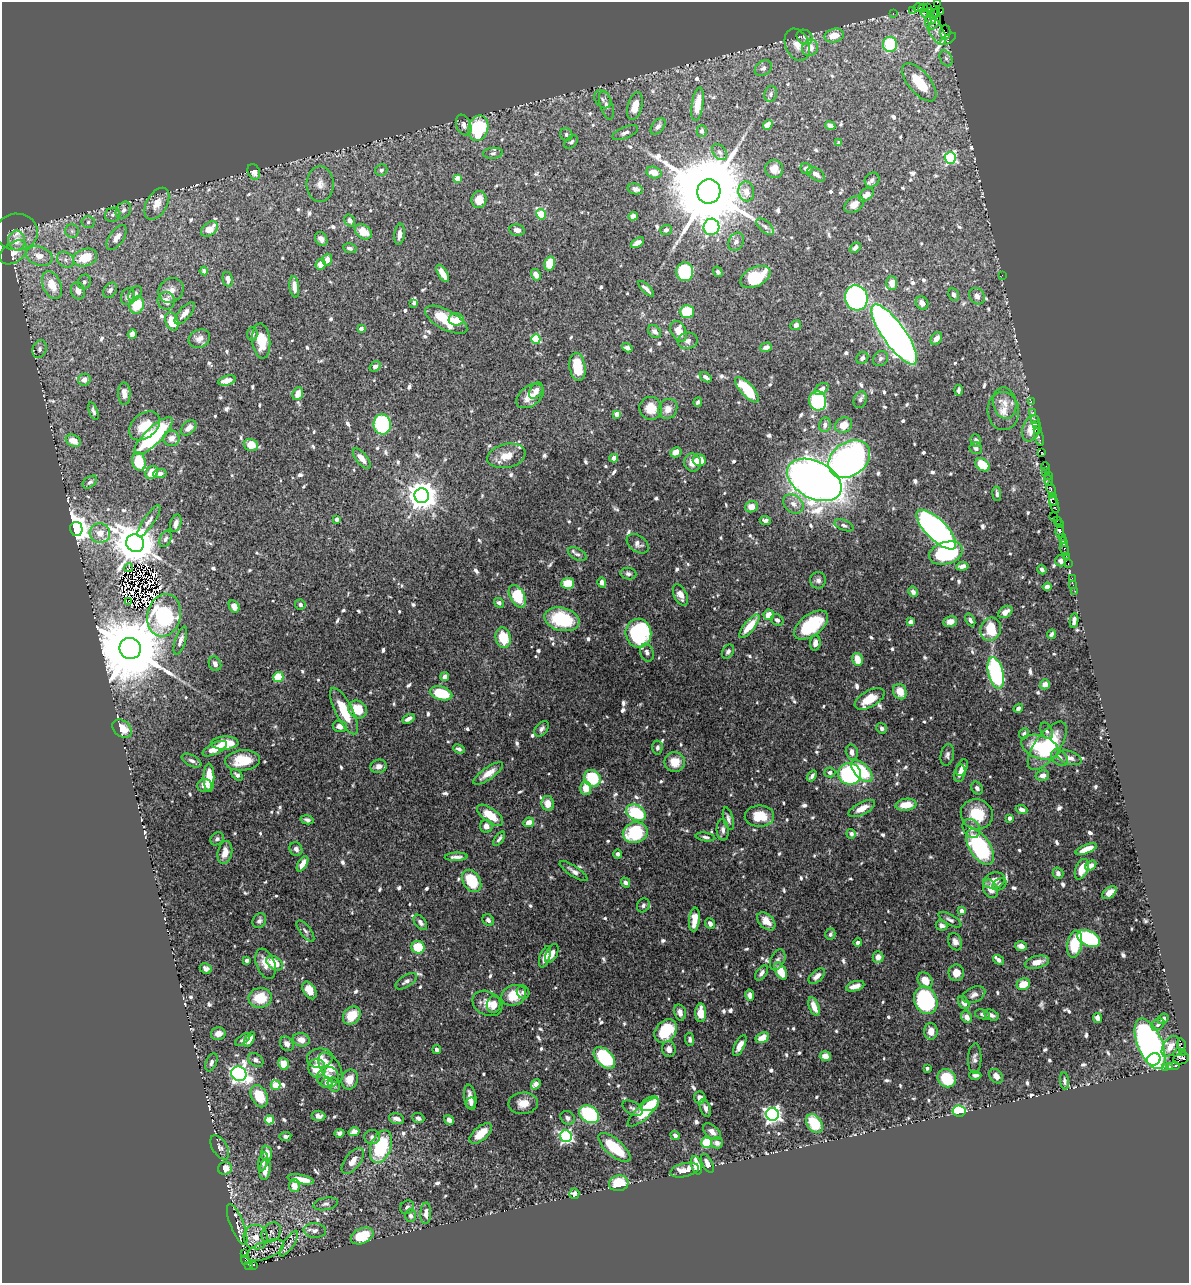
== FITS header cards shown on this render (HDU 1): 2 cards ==
NAXIS1  =                 1187
NAXIS2  =                 1281

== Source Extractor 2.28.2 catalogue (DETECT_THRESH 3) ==
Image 1187 x 1281 px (HDU 1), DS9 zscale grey, 1 PNG px = 1 image px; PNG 1191 x 1285 px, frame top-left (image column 1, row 1281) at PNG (2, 2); each listed source drawn as its Kron ellipse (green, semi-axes under 4 px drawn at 4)
Background 0.72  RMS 0.0099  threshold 0.0298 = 3 sigma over >= 5 px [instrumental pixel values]
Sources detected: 891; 8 with non-positive FLUX_AUTO (blend fragments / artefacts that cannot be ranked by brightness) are neither listed nor drawn; of the other 883, the 500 brightest by FLUX_AUTO listed and drawn (383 fainter detections omitted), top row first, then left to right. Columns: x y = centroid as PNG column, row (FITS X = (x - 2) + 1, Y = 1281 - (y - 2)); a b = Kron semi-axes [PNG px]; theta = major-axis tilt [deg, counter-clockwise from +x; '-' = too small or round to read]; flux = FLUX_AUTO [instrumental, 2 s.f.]
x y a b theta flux
937 2 3 2 - 16
918 8 5 3 - 310
923 8 4 2 - 210
927 8 3 2 - 150
913 10 3 2 - 40
930 11 3 2 - 16
941 12 3 3 - 26
893 13 2 2 - 58
925 13 6 3 -43 16
935 14 6 3 58 310
931 20 5 3 - 450
935 22 8 3 54 180
936 30 17 7 -61 3.5
945 32 7 5 89 150
834 36 10 6 14 12
805 37 8 7 - 2.4
948 39 9 3 32 13
890 44 7 7 - 51
797 45 16 12 -67 9.1
810 48 8 7 - 9.6
946 58 8 5 -62 2.3
763 68 9 7 35 3.1
919 82 23 11 -50 31
771 94 8 6 76 2.2
602 99 10 7 -54 2.8
698 104 17 5 82 12
606 105 15 6 -73 3.8
635 106 14 7 76 11
464 125 11 7 -68 4.1
768 125 5 4 - 5
658 126 9 5 51 2.5
830 126 5 4 - 3.5
478 128 13 9 74 64
702 131 6 5 - 2.2
625 133 14 5 23 2.9
566 135 6 6 - 1.9
571 142 8 5 43 1.8
839 143 4 4 - 2.3
719 152 9 6 -50 2.2
493 153 10 5 4 1.8
950 158 6 5 - 90
774 169 9 9 - 6
806 169 6 5 - 2.5
381 170 6 5 - 1.9
254 172 8 6 -70 5.5
654 173 7 5 -16 7.4
816 174 10 5 -35 4.1
457 178 4 4 - 13
872 180 8 7 - 2
320 184 18 13 90 8.9
635 189 8 5 -13 2.8
709 191 12 11 - 14000
746 191 10 8 -78 7
866 195 8 5 43 4.8
479 200 8 7 - 8.6
157 204 17 10 60 8.8
854 204 11 7 34 5.3
123 210 9 7 54 3.3
541 214 5 4 - 37
113 215 8 7 - 2.3
633 216 5 4 - 3.3
350 220 6 5 - 3.4
88 222 7 6 - 2.1
765 226 10 5 -42 2.2
711 227 8 8 - 140
209 229 9 6 36 10
517 230 8 5 -10 4.1
666 230 6 5 - 2.3
72 231 7 7 - 2.2
17 232 21 18 0 11
363 232 9 6 -37 12
400 234 10 5 84 3.9
117 237 14 7 55 6.5
321 239 7 5 -57 3.8
17 240 10 8 -85 7.2
736 242 9 7 62 2.8
637 243 7 4 32 3.6
350 248 7 5 -12 2.1
855 248 6 4 41 2.3
14 252 15 10 36 7
39 256 13 9 -18 8.7
85 258 12 8 20 23
66 260 9 7 -35 3.4
327 260 6 5 - 4.6
321 264 5 5 - 6.3
550 264 7 5 77 16
204 271 4 4 - 2.6
685 272 9 8 - 43
718 272 5 4 - 1.9
443 273 10 4 -59 8.9
536 275 6 4 -59 3.8
1002 275 2 2 - 7.7
755 277 16 9 25 40
228 279 7 5 -78 4.4
84 282 7 6 - 2
892 283 7 5 -86 6
52 285 15 9 -67 14
294 287 11 5 -83 5.3
646 289 10 4 -44 2.8
110 290 8 6 54 2.8
171 290 13 11 43 5.4
78 291 8 7 - 5.4
135 294 8 5 54 2
954 295 6 5 - 2.6
977 296 9 7 -53 4.9
128 297 9 7 71 3
856 298 13 11 -74 170
166 301 9 8 - 7.4
414 303 4 3 - 3.1
922 303 7 6 - 3.5
137 305 9 7 72 19
687 312 7 6 - 25
185 313 14 6 49 5.4
456 319 7 6 - 4.2
446 320 23 10 -28 28
172 321 9 6 -70 16
796 325 5 4 - 2.7
361 329 4 3 - 4.6
654 331 7 5 -42 3.1
678 331 11 7 -62 11
132 334 5 4 - 3.5
252 334 7 5 89 2.9
894 334 36 11 -55 550
199 339 11 9 25 4.8
536 339 5 4 - 36
936 339 7 5 52 5.4
261 341 17 9 -85 13
688 341 10 8 10 3.6
766 347 6 4 17 3.5
627 348 5 4 - 2.5
40 349 9 7 72 2.3
862 358 7 5 49 2.8
880 359 8 6 46 2.6
375 366 6 4 36 2.8
577 367 14 8 -81 17
706 377 6 4 -35 2
84 380 6 6 - 4.1
227 380 9 4 14 5.9
821 389 8 5 34 3.2
747 390 16 6 -47 30
959 390 5 3 - 2.1
536 391 9 6 57 4.1
124 394 11 6 -88 4.8
298 394 6 5 - 8.6
530 396 15 10 36 8.5
860 400 8 6 70 2
818 401 10 8 -79 100
1031 401 2 2 - 18
698 402 4 3 - 2.1
1005 403 16 11 -79 8.2
651 408 11 11 - 13
668 409 11 9 58 5.7
93 411 9 4 -71 1.9
1003 411 19 15 -85 10
1033 412 3 2 - 29
617 414 4 4 - 5.7
1034 419 2 2 - 26
382 424 10 8 -86 63
825 425 7 6 - 2.8
844 425 9 7 29 8.5
1036 425 2 2 - 37
144 426 17 12 39 14
189 428 9 6 44 5
1031 428 13 8 72 13
1037 429 2 2 - 30
153 436 26 8 44 81
1039 437 9 3 -72 72
171 438 8 7 - 4.9
73 441 8 5 -26 9.3
976 441 6 5 - 2.6
251 445 7 6 - 12
976 448 6 6 - 2.4
676 452 6 5 - 4.5
1042 452 3 2 - 47
506 456 19 12 12 9.8
362 458 12 5 -51 6.5
614 458 4 4 - 2.6
849 459 22 16 35 250
699 460 6 6 - 12
139 462 9 6 -75 22
692 463 9 8 - 6.5
982 465 8 5 -40 17
1045 466 4 3 - 49
1046 471 3 2 - 47
152 473 7 5 42 11
160 473 7 4 2 3
1048 475 2 2 - 14
814 480 29 18 -28 820
1048 480 6 3 -67 120
90 482 8 5 37 1.8
1051 489 7 3 -71 170
997 494 7 4 -85 2
422 496 7 7 - 1100
1053 499 6 3 -77 54
793 504 11 8 -40 5.3
1054 505 8 3 -70 160
751 507 6 5 - 10
1054 516 2 2 - 37
337 519 4 4 - 3.1
765 520 5 4 - 2.1
1057 520 3 3 - 60
149 521 19 5 56 3.3
176 523 9 5 73 4.4
1059 524 4 2 - 89
844 525 10 5 -20 1.9
76 529 7 6 - 660
936 530 26 10 -45 310
1060 531 6 4 81 140
100 533 10 10 - 8.3
1062 537 2 2 - 52
165 539 9 5 67 2.2
1063 540 3 2 - 37
135 543 9 8 - 2600
638 544 12 8 -35 3.2
1064 544 2 2 - 38
1065 549 7 3 -73 130
946 553 17 11 17 69
577 554 10 5 -27 2
1066 556 3 2 - 11
1061 561 6 5 - 3.2
1068 563 3 2 - 61
962 566 6 4 9 3.5
128 568 4 2 - 2.7
1042 570 5 3 - 1.9
628 574 8 5 -8 2.2
1072 578 2 2 - 7.6
818 580 8 8 - 2.7
602 582 5 4 - 3
568 583 6 5 - 18
1073 585 3 2 - 9.3
1047 587 4 4 - 2.4
1075 591 2 2 - 5.9
913 592 5 4 - 3
680 595 11 6 -64 5.2
517 596 12 7 -62 30
128 601 3 2 - 41
499 603 5 4 - 2.2
300 604 5 5 - 2.4
234 606 6 5 - 3.5
1005 612 8 5 34 5.2
164 615 21 16 76 99
769 615 5 5 - 7.7
562 619 18 11 -15 43
777 620 7 5 -44 2.4
970 620 7 4 -58 2.1
1074 621 7 4 83 3.7
910 622 4 4 - 6.5
950 622 7 5 13 5
811 625 20 10 36 41
749 626 14 5 51 15
990 629 12 10 66 24
638 633 14 13 - 78
1051 634 5 3 - 2.3
503 638 10 7 -79 20
180 640 15 5 72 3.6
815 643 7 5 85 4.1
130 648 11 10 - 11000
728 652 7 5 57 2
647 653 9 6 -69 2.5
857 659 6 5 - 10
215 664 7 6 - 3.3
996 673 16 7 -75 98
445 676 4 4 - 3.5
278 677 5 5 - 28
1045 684 5 5 - 4.3
900 692 8 6 -65 10
441 693 11 6 -16 33
869 699 16 8 29 12
1018 708 5 4 - 2.5
357 710 10 8 -40 18
344 711 25 8 -64 21
408 719 6 3 29 3.2
340 726 7 5 -7 4.5
882 728 6 5 - 1.8
122 729 11 8 -41 12
542 729 9 6 51 2.3
1047 731 9 6 -62 2.2
1024 734 6 4 65 1.9
225 743 13 6 2 15
1047 746 28 12 54 47
657 747 7 5 87 2
1040 747 19 11 -19 28
215 749 13 5 27 10
459 749 6 4 -24 2
852 752 8 6 -76 4.1
947 755 11 6 77 2.5
1059 758 9 6 -43 3.8
1070 758 12 6 -18 3.8
243 760 17 10 5 18
192 761 10 5 -27 2.2
675 762 10 9 - 11
378 766 8 6 16 3.9
962 768 9 5 67 4.5
862 771 13 7 -46 31
830 772 5 5 - 2
488 773 17 6 35 7.5
960 773 9 5 77 3.5
850 774 11 10 - 110
237 775 7 4 -43 2.4
812 776 6 3 51 2
1042 776 7 5 13 3.3
209 778 14 5 90 13
592 778 9 7 -49 41
204 785 7 6 - 4.1
586 788 7 5 -86 9.4
977 788 7 5 -57 2.3
548 803 7 6 - 6.8
906 805 10 6 8 10
862 808 14 6 27 7.6
1022 810 6 4 -20 3.7
636 813 10 7 -33 39
977 814 16 15 - 22
490 815 15 7 -36 16
759 816 14 10 0 18
1010 818 4 3 - 2.9
728 819 11 5 -75 2.4
307 820 6 4 -15 2
529 822 5 4 - 5.9
486 826 6 6 - 4.4
971 828 10 8 -55 4.3
723 830 10 6 -87 3
635 833 12 10 13 43
851 834 5 4 - 2.2
705 837 10 4 -8 1.9
217 839 7 6 - 1.8
499 839 8 4 54 1.9
980 847 20 10 -58 89
296 849 7 6 - 3.1
1086 849 11 4 22 7.8
225 852 12 7 78 6.9
618 854 4 4 - 2.3
456 857 11 4 2 3.1
302 864 8 4 59 5.6
1091 866 6 4 34 4
1082 869 11 6 69 10
574 871 16 5 -33 3.2
1058 873 5 5 - 2.6
994 880 11 8 15 6.1
472 881 12 8 -58 29
625 882 5 4 - 2.8
1000 884 8 5 33 2
990 889 10 7 -61 7.4
1109 893 8 5 37 5.8
643 905 7 6 - 1.9
962 911 4 4 - 4.6
488 920 6 5 - 2.1
694 920 12 5 84 11
950 920 13 5 -30 2.1
259 921 8 6 57 2.2
766 921 11 7 -44 8.1
420 922 8 5 -53 2.8
710 924 6 4 -67 3.2
941 925 6 5 - 3
305 931 12 5 -52 2.3
830 934 6 5 - 1.9
1089 938 12 7 -26 86
955 942 9 6 -67 3.5
858 943 4 4 - 2.3
1075 944 14 7 81 23
1021 946 6 4 -16 3.3
418 947 6 6 - 22
552 954 10 5 63 5.1
545 957 11 5 71 5.5
878 957 6 5 - 4.3
247 960 4 3 - 2.6
778 960 11 7 66 2.6
998 960 6 4 -37 2.2
1037 962 12 6 13 7.4
275 963 9 6 -34 13
265 964 16 9 -69 8.1
206 968 6 5 - 2.4
781 971 9 5 -62 14
762 973 8 5 55 3.5
956 973 8 7 - 7.4
817 976 10 5 41 4.2
925 980 8 6 -52 10
406 981 12 5 32 3.1
1023 984 7 5 22 11
855 986 9 5 16 4.8
309 990 9 6 -60 7.5
523 992 6 6 - 2
514 995 13 10 25 16
750 995 5 4 - 2.7
974 995 12 7 25 3.5
260 998 12 10 7 17
926 1000 14 11 -68 94
487 1003 16 12 -27 8.6
964 1003 7 5 -57 5.4
494 1005 8 7 - 6.3
814 1006 10 5 -70 8
680 1012 8 5 -77 3.1
701 1013 9 5 90 12
982 1014 7 4 -18 1.8
352 1015 10 7 50 15
992 1015 8 5 -25 2.6
967 1017 6 5 - 5.1
1097 1018 5 4 - 3
1163 1019 6 5 - 2.9
1158 1024 7 5 35 1.8
666 1031 13 9 49 28
931 1031 8 6 -88 7.6
218 1034 7 6 - 5.5
762 1038 7 5 30 8.5
243 1039 9 4 35 1.9
249 1039 8 4 61 4.7
690 1039 7 4 -84 2
301 1040 8 6 -13 6.2
287 1044 8 6 -51 3.5
1150 1044 27 12 -68 330
1181 1044 6 3 -83 87
740 1045 11 5 63 5.2
1170 1046 12 7 57 5.5
437 1049 4 3 - 2
669 1049 8 7 - 4.1
1182 1052 4 2 - 45
825 1056 5 5 - 5.9
320 1058 13 9 7 6.5
604 1058 13 8 -46 64
1181 1058 8 5 21 120
975 1059 15 7 88 3.4
1154 1059 7 6 - 40
256 1060 8 6 -33 2.9
211 1062 9 5 67 2.5
284 1064 6 5 - 9.9
1169 1066 4 3 - 25
1176 1066 4 3 - 36
317 1068 9 8 - 17
330 1068 17 9 -58 11
927 1068 3 3 - 1.9
1165 1068 3 3 - 16
239 1074 8 7 - 290
975 1075 6 3 -2 1.9
996 1076 8 6 -50 5.2
328 1077 11 10 - 5.6
947 1078 9 8 - 26
350 1079 10 8 69 8.7
1065 1081 8 4 -83 1.8
327 1082 6 5 - 3.5
536 1084 5 4 - 8.5
276 1085 5 4 - 11
334 1085 7 6 - 2.4
259 1096 12 7 -65 20
470 1097 13 6 -80 5.5
700 1098 6 5 - 4.4
471 1103 6 5 - 2.1
523 1103 15 11 4 8.7
650 1104 10 6 28 12
632 1108 11 6 -30 2.2
705 1108 9 5 -70 3.2
959 1111 6 5 - 32
643 1112 20 7 42 30
589 1114 11 8 -33 67
772 1114 6 6 - 300
318 1116 7 5 -4 3.3
418 1118 6 5 - 2
568 1118 7 6 - 2.6
397 1119 8 5 -15 3.9
270 1120 4 4 - 23
449 1120 5 4 - 3.3
814 1124 10 7 -56 20
354 1132 5 4 - 5.1
712 1132 10 6 -40 4.4
339 1133 5 4 - 2.6
481 1133 13 7 41 14
675 1135 5 4 - 1.9
285 1136 6 4 8 1.8
566 1136 6 6 - 140
372 1137 8 7 - 2.7
706 1142 5 5 - 25
717 1143 6 5 - 3.7
220 1147 13 7 -58 2.7
381 1147 17 10 70 44
614 1148 20 8 -40 29
267 1154 8 5 -85 7.1
353 1161 15 7 53 6.5
263 1162 10 4 76 2.3
707 1163 10 5 -63 4.8
697 1165 9 5 -76 14
225 1168 7 6 - 6.9
265 1169 11 5 82 6.5
684 1170 14 6 13 8.6
301 1179 13 4 -11 10
619 1183 10 8 12 23
294 1185 7 5 -84 8.4
574 1194 5 5 - 2.9
325 1204 12 6 11 2.5
407 1207 7 6 - 2.1
426 1213 11 5 87 4.2
411 1216 6 5 - 2.6
237 1225 22 6 -68 5.4
315 1230 11 7 -4 3.3
271 1232 11 8 46 2.5
362 1236 12 7 23 28
256 1237 12 12 - 6.8
289 1243 15 5 57 2.6
265 1250 20 8 21 4.9
244 1254 3 2 - 24
245 1260 5 3 - 930
248 1265 4 3 - 150
254 1265 2 2 - 11
At the frame edge (FLAGS 8, measured only in part): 1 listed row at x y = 937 2
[383 fainter detections neither listed nor drawn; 8 non-positive-flux detections neither listed nor drawn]